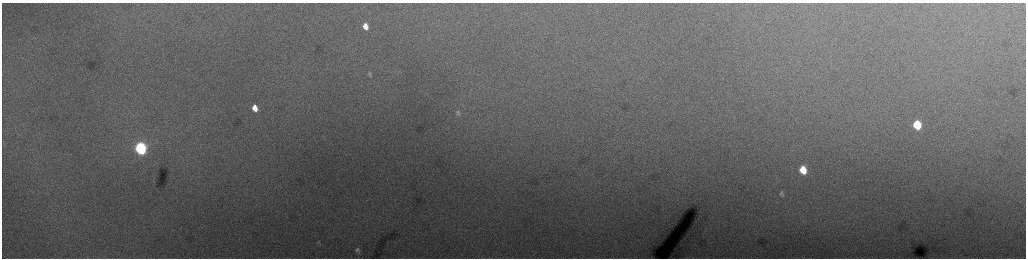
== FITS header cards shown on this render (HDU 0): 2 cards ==
NAXIS1  =                 2048 /fastest changing axis
NAXIS2  =                  512 /next to fastest changing axis

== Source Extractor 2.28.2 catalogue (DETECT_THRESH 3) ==
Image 2048 x 512 px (HDU 0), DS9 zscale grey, zoomed out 1/2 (1 PNG px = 2 x 2 image px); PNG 1028 x 260 px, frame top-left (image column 1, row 511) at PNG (2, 3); no overlay
Background 235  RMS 4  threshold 12.1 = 3 sigma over >= 5 px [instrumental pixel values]
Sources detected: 12; all 12 listed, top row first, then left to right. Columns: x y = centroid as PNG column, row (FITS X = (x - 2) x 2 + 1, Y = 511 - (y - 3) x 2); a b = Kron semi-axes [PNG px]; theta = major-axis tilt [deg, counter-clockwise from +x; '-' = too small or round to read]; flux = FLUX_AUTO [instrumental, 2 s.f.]
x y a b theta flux
365 25 6 4 63 5100
366 28 6 3 51 2500
369 73 6 4 32 1100
255 108 7 5 -69 8700
458 113 9 6 -64 2400
916 124 6 4 55 31000
918 127 5 3 - 16000
141 148 7 6 - 160000
802 169 7 5 63 19000
804 172 5 4 - 7500
781 193 8 4 60 1600
357 250 6 5 - 1700